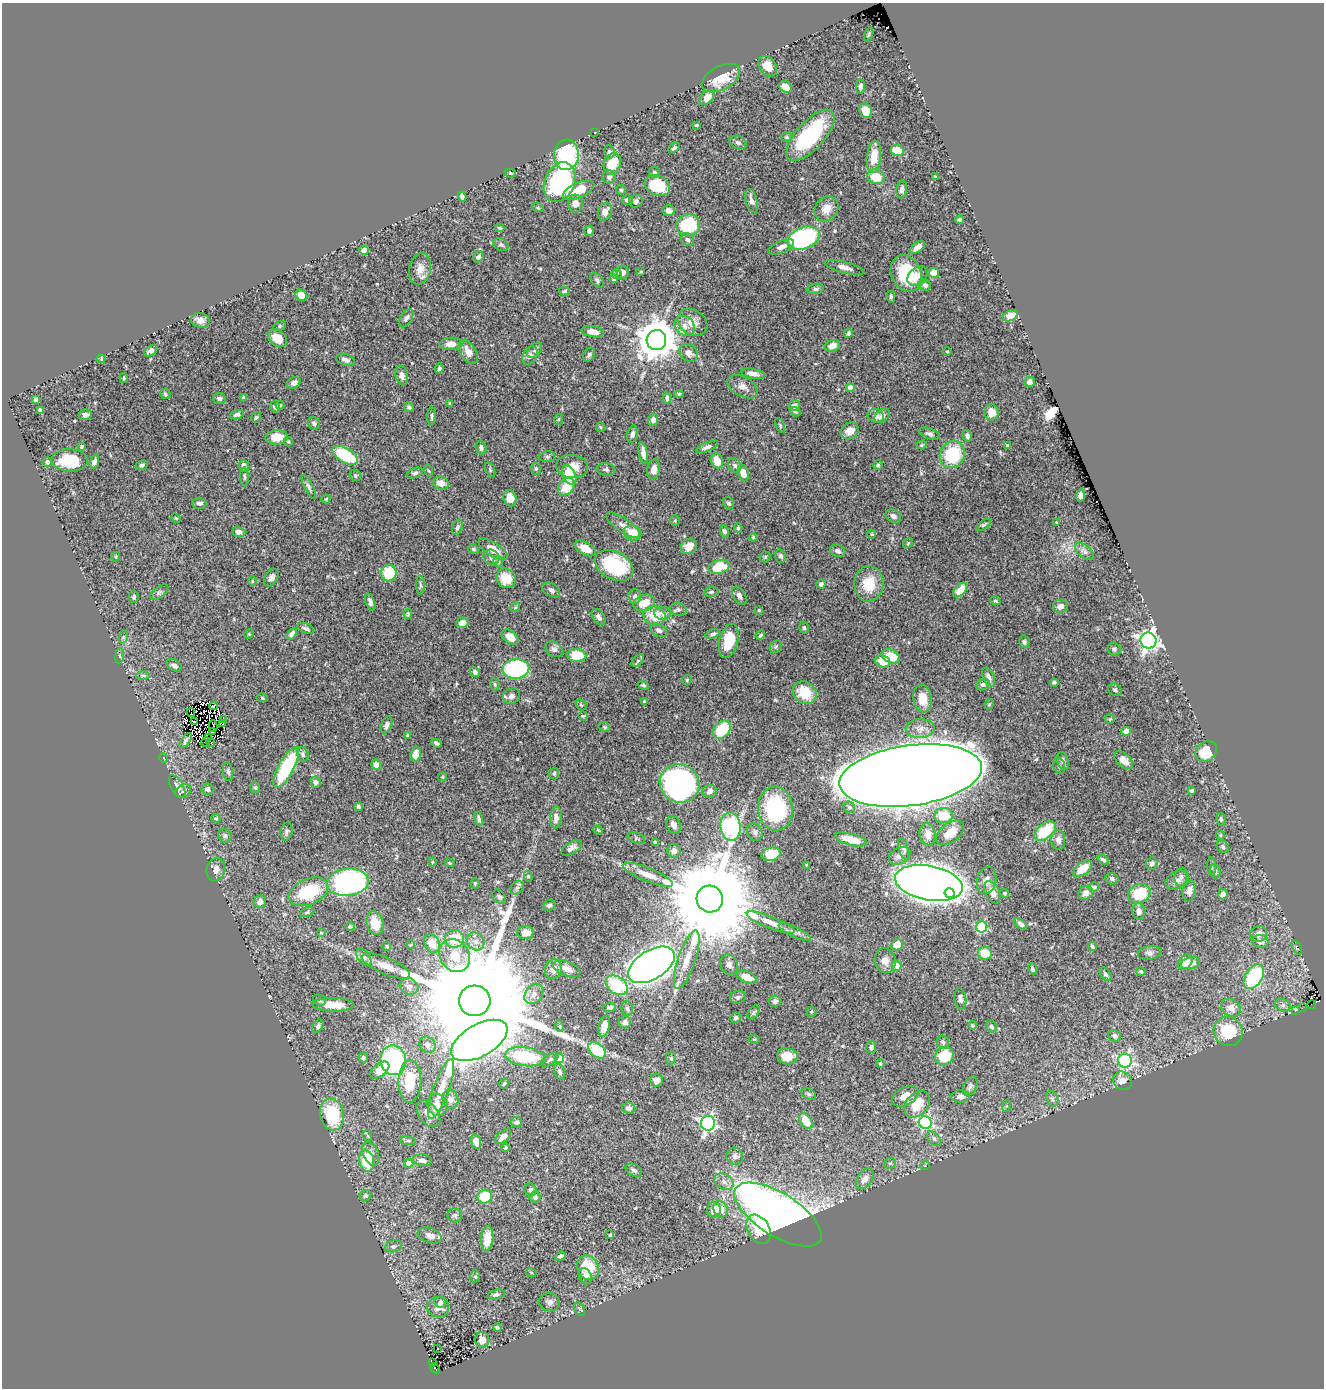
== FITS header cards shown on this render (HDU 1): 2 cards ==
NAXIS1  =                 1322
NAXIS2  =                 1386

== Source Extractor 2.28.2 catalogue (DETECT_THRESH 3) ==
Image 1322 x 1386 px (HDU 1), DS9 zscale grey, 1 PNG px = 1 image px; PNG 1326 x 1390 px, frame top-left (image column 1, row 1386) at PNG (2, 3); each listed source drawn as its Kron ellipse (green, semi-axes under 4 px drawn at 4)
Background 0.765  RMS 0.015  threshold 0.0455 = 3 sigma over >= 5 px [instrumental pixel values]
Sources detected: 522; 8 with non-positive FLUX_AUTO (blend fragments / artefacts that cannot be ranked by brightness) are neither listed nor drawn; of the other 514, the 500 brightest by FLUX_AUTO listed and drawn (14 fainter detections omitted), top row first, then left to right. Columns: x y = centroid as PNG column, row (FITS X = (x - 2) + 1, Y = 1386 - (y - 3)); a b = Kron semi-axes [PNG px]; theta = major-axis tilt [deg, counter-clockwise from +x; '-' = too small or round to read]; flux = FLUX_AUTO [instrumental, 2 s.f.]
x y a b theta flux
869 34 7 3 71 1.3
768 66 11 8 -52 12
721 78 21 11 28 25
861 86 7 4 83 3.5
785 87 6 5 - 13
707 97 8 6 46 9.6
866 111 7 6 - 13
697 125 4 3 - 0.98
595 132 3 2 - 0.96
810 135 32 14 48 82
787 137 6 4 -2 1.4
738 142 9 6 -24 3.1
674 148 6 4 36 1.8
897 150 6 5 - 22
609 152 6 5 - 2.2
566 155 15 12 83 81
874 157 16 7 84 19
612 164 11 8 66 26
654 172 5 5 - 2.4
510 173 5 4 - 1
609 177 6 6 - 3.2
876 177 8 7 - 22
936 177 4 3 - 1.4
560 182 20 15 67 150
657 185 13 10 -25 38
902 189 9 5 82 4.8
579 190 17 7 25 24
621 190 5 5 - 1.4
462 196 5 4 - 3.2
627 200 5 5 - 4
636 201 7 6 - 3.4
752 201 12 6 -75 5.9
575 204 9 7 -81 7.8
538 208 6 3 -19 1.1
826 209 13 11 54 10
669 211 6 5 - 5.3
605 212 9 6 67 9.3
960 220 4 3 - 2.2
688 225 12 10 15 70
500 228 4 3 - 1.2
589 231 5 4 - 4
804 238 17 10 21 170
688 239 7 6 - 2.6
501 245 8 5 -28 2.4
781 247 13 6 22 5.7
918 247 8 4 37 7.5
364 250 5 4 - 6.2
478 257 6 5 - 3.4
844 267 20 5 -14 6.3
420 269 16 10 78 12
623 272 7 6 - 4.2
641 272 3 3 - 1.2
906 273 19 14 -64 51
934 273 5 5 - 11
616 274 5 4 - 1.5
917 276 11 8 43 6.9
613 279 4 3 - 1.3
597 280 8 5 -47 2.4
925 285 6 5 - 2.7
816 289 8 5 7 2.9
564 291 5 3 - 1.6
301 295 6 5 - 13
891 297 6 4 -78 1.7
1010 316 7 5 25 6.6
406 318 10 6 58 3.6
200 320 9 7 -14 9.3
692 322 16 12 -34 11
279 326 7 4 28 1.8
685 326 11 9 -47 8.1
593 332 11 5 -10 10
848 333 5 3 - 1.8
277 338 11 8 -40 17
656 340 10 10 - 3200
451 344 11 6 5 9.3
832 346 7 5 20 9
535 350 9 6 49 3.1
151 351 7 4 33 4.4
947 351 5 3 - 0.98
468 352 13 7 -60 10
689 353 10 8 -39 6.5
589 355 7 5 59 2.3
530 356 10 7 56 4.6
101 359 4 2 - 1.4
345 360 9 5 -17 3.7
439 368 5 4 - 2.4
753 374 12 5 -11 6.1
402 375 10 6 -77 5.2
124 378 5 4 - 1.2
1029 382 5 5 - 4.2
294 383 7 5 25 4.7
743 387 16 9 -30 7.4
850 388 4 4 - 13
165 394 5 5 - 1.7
679 394 5 4 - 1.5
219 398 6 5 - 2.2
244 398 4 4 - 1.9
667 398 5 4 - 3.1
36 400 4 3 - 2.7
449 403 4 3 - 0.95
280 405 4 4 - 1.2
794 406 6 5 - 4.9
275 407 6 5 - 3.4
409 407 5 4 - 2.5
40 410 4 3 - 2.1
795 412 5 3 - 1.5
991 412 8 7 - 13
85 415 6 5 - 2.7
237 415 7 4 20 2.6
432 416 9 3 89 2
876 416 8 7 - 3.9
882 416 8 6 43 4.3
256 417 5 4 - 1.6
559 419 5 3 - 0.94
653 420 6 5 - 4.2
314 423 6 5 - 2.6
780 425 8 4 -65 1.6
601 427 5 4 - 1.3
850 431 9 8 - 8.5
632 434 8 5 76 3.4
929 434 11 5 -18 3.2
967 436 5 4 - 3.6
277 437 11 7 4 18
288 442 5 4 - 1.3
922 445 5 4 - 1.1
82 446 4 3 - 1.3
1008 446 4 4 - 1.7
707 447 12 4 21 3.3
481 448 7 5 -79 2.9
643 453 11 4 -81 7.1
345 455 14 7 -30 60
952 455 14 12 60 57
547 457 8 5 5 2.4
70 460 18 11 -2 39
717 461 8 6 -68 15
47 462 5 4 - 3.3
94 462 7 4 68 3.8
142 465 6 4 25 2.9
735 465 7 6 - 3
878 465 5 4 - 1.3
244 466 6 5 - 6.3
572 467 16 11 -6 12
536 469 6 5 - 1.7
606 469 9 6 -5 2.8
654 469 10 6 81 7.3
490 470 7 4 -67 1.6
429 471 6 3 -71 1
415 473 8 4 20 2.5
743 473 8 5 -74 9.7
355 475 6 5 - 1.8
569 475 10 6 -64 27
244 477 9 3 -87 1.6
441 483 8 6 -16 9.8
309 487 13 4 -64 3
566 487 10 7 52 25
1080 495 6 4 85 4.2
510 498 8 6 -74 10
326 499 4 4 - 1.2
199 503 7 5 -1 3.7
729 503 6 5 - 1.8
893 516 8 6 -29 3.8
176 518 5 4 - 1.2
675 521 5 4 - 1.2
1056 522 3 2 - 0.93
623 525 20 7 -34 6.7
984 525 8 4 37 1.7
457 527 8 5 71 2.5
738 528 5 3 - 1.7
239 532 7 5 -15 4.8
724 532 6 4 -74 2.4
633 533 9 7 -20 20
872 534 4 4 - 1.1
753 537 4 4 - 1.3
908 543 6 3 46 1.1
689 546 8 7 - 9.3
585 548 11 6 -29 15
473 549 6 4 -28 1.5
493 549 16 6 -32 12
838 551 8 6 -20 3.5
1084 551 11 6 -42 4
781 556 7 5 -72 2.4
116 557 5 3 - 1.1
765 557 5 5 - 1.7
491 558 8 7 - 3.7
498 562 6 4 -76 2.1
614 565 20 13 -27 76
719 567 11 7 16 33
389 573 8 7 - 34
271 578 9 6 61 4.5
506 578 10 9 - 21
252 581 5 3 - 0.95
821 584 4 4 - 2.9
869 584 18 14 88 26
420 585 9 4 -89 2
551 590 9 6 -34 4.6
960 590 9 5 46 14
159 592 10 5 37 2.6
711 592 7 5 8 2.1
635 596 7 6 - 4.1
739 596 10 6 -57 4.7
134 597 6 4 -82 2.4
995 601 5 4 - 1.3
370 602 9 4 -69 3.5
644 603 11 8 20 18
1060 606 7 6 - 6.2
515 607 5 4 - 1.3
678 609 8 6 -10 2.7
759 610 3 3 - 1.1
663 613 8 6 -5 4.3
408 614 5 3 - 1.2
654 616 11 9 -19 21
599 617 9 5 -55 4.2
462 623 6 5 - 8
804 628 6 4 -75 1.6
306 629 9 5 -23 2.9
659 630 9 6 -31 3.4
249 634 5 4 - 1.1
292 634 6 4 56 5
713 634 7 4 17 2.7
760 635 5 3 - 1.8
123 637 7 4 71 1.5
510 637 9 6 -37 12
729 641 17 9 76 33
1148 641 8 8 - 520
1024 642 6 5 - 2.1
776 647 7 5 46 1.7
554 649 9 7 -32 3.7
1114 649 7 6 - 2.5
577 655 9 6 -3 26
120 656 7 4 83 1.8
891 656 9 6 -24 23
638 661 7 4 46 2
883 661 8 6 -21 22
174 665 8 5 -28 3.8
516 669 13 9 4 130
475 672 5 4 - 3.4
143 675 7 4 0 1.9
989 677 10 5 -65 6
687 680 5 5 - 1.4
1054 682 4 3 - 1.9
495 684 6 4 -71 1.7
983 684 7 5 23 3.1
643 685 6 4 -20 1.8
1115 690 7 6 - 2.3
805 693 12 10 -38 26
511 696 9 7 24 4.4
262 698 6 4 -2 1.1
922 698 14 9 -82 15
644 701 4 3 - 1.7
989 704 5 4 - 1.4
581 705 6 5 - 1.5
213 706 4 3 - 3.3
191 713 4 2 - 1
583 716 5 4 - 1
1110 719 5 5 - 1.5
223 720 2 2 - 3.8
194 722 2 2 - 1.3
223 724 4 4 - 6.2
386 725 9 5 68 4
213 726 6 2 88 0.99
604 727 6 4 -24 1.4
920 729 14 9 1 9
722 730 10 7 46 42
1126 731 4 4 - 16
213 732 4 2 - 1.3
408 735 4 4 - 1.8
208 737 4 2 - 2.4
186 740 8 3 55 1.4
205 742 5 2 - 1.6
211 742 4 3 - 10
436 743 5 3 - 2.3
1206 752 11 9 36 33
303 754 7 6 - 2.9
416 754 7 5 80 8.5
164 758 5 3 - 0.95
1124 760 11 6 -42 8.4
1063 761 9 5 -71 4.1
376 765 5 5 - 7.1
1059 766 8 5 -74 2.7
286 767 23 7 62 80
228 772 9 5 -84 2.6
554 773 6 5 - 1.9
911 775 72 30 8 9600
442 777 4 3 - 0.91
316 782 5 5 - 3.1
680 783 20 18 -26 340
177 787 13 6 -60 5.4
255 787 6 4 -76 1.7
207 789 6 6 - 3.9
1192 790 4 3 - 2
183 791 8 6 28 2.9
710 791 7 6 - 4.2
358 806 4 3 - 2.5
849 807 6 5 - 2.2
776 809 22 17 -86 90
944 816 9 7 4 24
216 818 5 4 - 1.6
556 818 10 6 86 5.7
479 819 7 3 -75 2.5
1221 819 6 4 -79 1.7
674 825 9 6 -66 6.7
730 827 14 10 -85 120
598 830 5 4 - 1
1045 831 13 7 39 44
287 832 9 6 78 2.9
755 832 9 7 -62 3.5
950 833 16 9 37 17
928 834 11 8 -78 8.2
1220 835 5 4 - 1.2
225 836 7 6 - 2.3
636 838 9 5 -19 2
851 839 16 6 -15 16
1058 840 10 7 -84 5.1
655 842 4 3 - 1.4
1223 847 6 5 - 2
571 848 11 6 32 4.1
903 849 11 5 -76 2.9
674 851 7 6 - 6.1
771 854 9 6 14 35
900 856 11 8 28 5.9
1103 860 6 4 -35 2.4
432 862 4 4 - 0.94
450 863 5 4 - 1.1
1152 863 6 5 - 3.8
807 865 4 3 - 1.1
1211 866 9 3 -86 1.6
216 869 12 9 77 5.6
1083 869 11 6 37 21
1215 871 7 5 -77 2.2
648 875 27 7 -22 13
528 876 5 4 - 1.9
1181 877 9 6 80 3.4
1112 879 6 5 - 2.8
1177 880 12 9 23 5.7
987 881 14 9 77 8.3
348 882 21 13 7 270
475 883 5 4 - 1.5
929 883 34 17 -11 2700
1094 887 5 5 - 2.5
517 888 7 6 - 2.5
1189 891 11 6 83 6.5
308 892 21 13 24 60
992 892 12 7 -62 9.4
950 893 5 5 - 110
1005 893 5 4 - 1.2
1086 893 7 6 - 5.8
1139 894 11 9 26 37
1223 894 5 5 - 6
499 897 8 6 -51 3
710 899 13 13 - 29000
260 902 7 6 - 6.8
549 905 6 5 - 2.9
1139 911 8 6 -90 6.2
307 912 7 4 21 1.5
771 922 26 6 -22 12
375 923 12 8 -73 19
1021 924 7 4 -36 3.3
350 927 5 4 - 1.7
982 927 5 5 - 84
795 932 17 5 -25 4.5
321 933 4 4 - 0.88
525 933 8 6 3 11
1258 934 9 7 36 6.4
454 939 9 9 - 26
476 941 9 8 - 6.1
1260 941 8 6 -6 5.5
432 943 10 7 -61 16
410 945 4 3 - 0.88
897 945 6 5 - 15
387 946 4 4 - 1.1
1092 947 5 3 - 1.9
1297 948 7 4 -61 1.3
985 953 7 6 - 21
1150 953 12 6 9 4
455 956 17 14 -56 21
364 957 10 6 -52 3.3
687 960 30 9 71 20
885 961 12 10 -78 7.8
1185 962 8 6 52 13
1190 963 10 6 14 9.4
651 965 26 14 32 1300
729 965 10 8 -63 4.9
386 966 26 8 -23 14
897 966 5 5 - 9
553 969 10 8 73 7.3
567 969 14 7 -21 7.7
1032 969 5 3 - 1.8
1141 972 4 3 - 1.7
1105 974 8 5 -51 2.2
747 977 10 5 -23 16
1254 977 14 8 58 110
617 985 12 8 -35 58
409 987 9 8 - 5.5
534 994 11 8 52 6.7
738 997 8 6 17 2.8
960 999 10 6 -81 4.1
319 1000 6 5 - 2
475 1001 16 15 - 71000
775 1001 6 5 - 3
333 1005 21 7 -1 20
1283 1005 8 6 -20 3.1
1311 1005 4 2 - 2.8
610 1007 6 4 7 2.5
627 1008 7 5 -74 2.3
1231 1008 10 8 -37 9.3
1302 1008 2 2 - 1.4
1295 1010 4 3 - 1.5
753 1012 8 5 55 2
811 1012 5 5 - 1.8
736 1018 5 5 - 2.2
625 1022 6 6 - 4.3
972 1025 4 3 - 1.4
318 1026 7 5 54 2.3
560 1026 5 4 - 1.2
604 1026 11 5 76 11
991 1027 6 5 - 2.1
1228 1031 15 14 - 50
1114 1036 7 5 -38 3
754 1039 5 3 - 1
479 1040 31 16 29 1000
943 1042 6 6 - 2.1
428 1045 9 7 -47 5.1
871 1047 6 5 - 3
597 1050 10 6 -40 66
787 1056 10 8 -6 16
944 1056 9 8 - 31
525 1057 20 9 -8 61
363 1058 5 5 - 1.9
559 1058 5 4 - 37
671 1058 6 5 - 1.7
550 1059 10 5 34 2.8
393 1060 15 12 -79 130
1125 1061 7 7 - 190
880 1064 4 3 - 1.8
380 1070 11 6 38 18
560 1072 8 5 -70 3.2
657 1080 6 6 - 5.5
410 1081 21 11 88 39
1122 1081 10 8 -42 11
504 1083 5 3 - 1.2
970 1086 10 6 65 3.6
441 1089 31 8 70 15
809 1094 8 5 -27 2
905 1096 14 9 28 9.9
960 1096 9 6 1 5.5
450 1099 9 8 - 5.1
1052 1099 8 6 -69 2.7
917 1104 15 11 47 23
437 1105 11 10 - 8.8
1006 1106 6 4 71 1.2
629 1108 6 5 - 4
332 1114 16 12 -77 50
428 1114 15 9 -53 8.8
806 1121 8 5 -59 21
516 1122 6 5 - 2.6
925 1122 6 6 - 150
708 1123 7 7 - 260
368 1136 5 3 - 0.93
503 1136 9 5 42 7.1
934 1139 9 5 -46 2.9
408 1141 8 4 -8 1.3
476 1141 7 5 -70 6.7
505 1148 4 3 - 1.3
371 1154 12 7 -65 7.7
735 1156 8 8 - 3.7
422 1160 9 5 -10 4.3
367 1161 11 7 -78 33
409 1163 4 4 - 12
890 1163 6 5 - 1.6
925 1166 5 3 - 1.1
634 1170 9 6 -28 2.8
865 1179 11 7 54 8
724 1182 10 7 -30 5.7
530 1190 6 6 - 3
365 1196 6 5 - 2.1
485 1197 7 6 - 33
535 1197 5 5 - 3.1
721 1209 8 7 - 11
714 1210 7 7 - 8.8
455 1215 7 7 - 2.2
778 1215 50 21 -32 1000
758 1229 16 10 -59 22
430 1235 12 7 -20 7.4
610 1235 3 3 - 1.4
487 1239 13 6 85 16
393 1246 8 6 11 2.5
560 1256 6 4 20 2.5
588 1268 13 10 -59 32
531 1272 5 3 - 0.94
475 1276 6 5 - 1.8
585 1276 8 6 -65 3.9
496 1295 9 4 15 2.5
440 1302 5 5 - 3.5
549 1302 10 9 - 4.4
438 1307 11 10 - 9.1
580 1309 7 5 -60 1.6
497 1328 4 3 - 1.7
482 1340 8 7 - 8.2
438 1349 3 2 - 2.2
432 1362 4 3 - 6.6
435 1368 5 3 - 27
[14 fainter detections neither listed nor drawn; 8 non-positive-flux detections neither listed nor drawn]